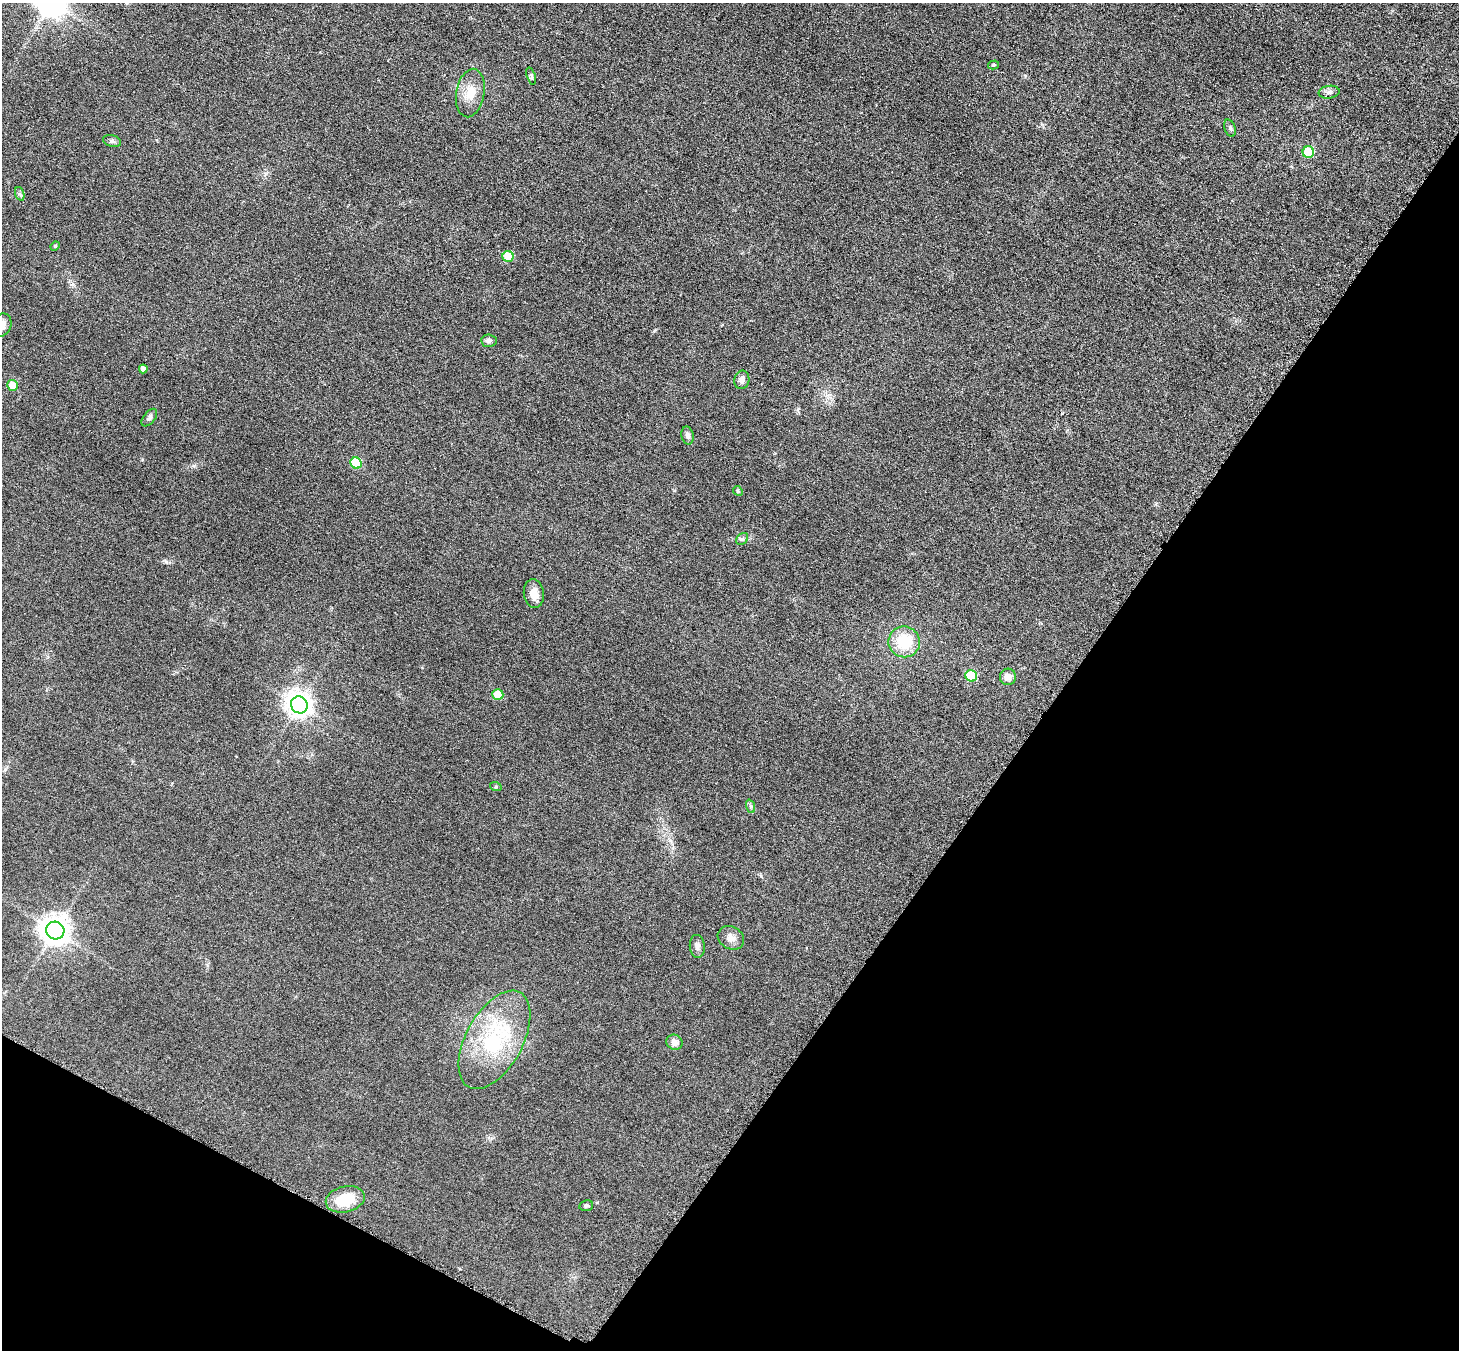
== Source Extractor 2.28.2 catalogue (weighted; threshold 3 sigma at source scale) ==
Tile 15 of 4 x 4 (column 3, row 4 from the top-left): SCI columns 2934-4390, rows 312-1659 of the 5861 x 5868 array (HDU 1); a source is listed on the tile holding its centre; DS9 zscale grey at full resolution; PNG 1461 x 1352 px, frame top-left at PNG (2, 3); each listed source drawn as its Kron ellipse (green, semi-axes under 4 px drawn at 4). Shown black and unused: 32% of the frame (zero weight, under 3 of 6 exposures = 2% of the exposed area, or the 3 px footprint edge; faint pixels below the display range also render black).
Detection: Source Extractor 2.28.2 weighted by HDU 2 'WHT'; one run over the whole footprint, this tile lists its part. Background 0.0929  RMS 0.01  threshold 0.0408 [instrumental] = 3 sigma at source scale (4.09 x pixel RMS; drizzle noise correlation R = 1.36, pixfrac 0.8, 0.05/0.05 arcsec/px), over >= 5 px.
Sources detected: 35; all 35 listed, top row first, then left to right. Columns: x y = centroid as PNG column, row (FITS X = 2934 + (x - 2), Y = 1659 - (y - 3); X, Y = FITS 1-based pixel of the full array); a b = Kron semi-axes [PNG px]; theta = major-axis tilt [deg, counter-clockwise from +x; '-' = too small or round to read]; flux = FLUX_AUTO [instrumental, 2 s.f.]
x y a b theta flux
993 65 5 4 - 1.4
531 76 9 4 -72 1.7
1329 92 10 6 7 3.4
470 93 24 14 80 16
1230 128 9 5 -70 2.2
112 141 9 5 -15 2.5
1308 152 6 5 - 40
20 194 7 4 -70 1.7
55 246 5 4 - 1
508 256 5 5 - 30
2 325 12 9 70 7.3
489 341 8 6 -6 3.3
143 369 4 4 - 4.3
742 380 9 7 78 4.1
13 385 5 5 - 14
149 418 10 5 51 2.8
688 435 9 6 -77 2.9
356 463 6 5 - 38
738 491 5 4 - 0.99
742 539 7 5 42 1.9
534 594 14 10 -83 9.1
904 642 16 15 - 32
971 676 6 5 - 44
1008 677 8 8 - 6.3
498 694 5 5 - 20
299 705 9 8 - 780
496 787 6 4 -18 1
750 806 7 4 -71 1.6
55 930 9 9 - 1200
731 938 14 11 -30 6
697 946 11 7 -84 3.8
494 1040 54 28 61 93
675 1042 8 7 - 6.6
345 1199 20 13 13 26
586 1206 7 5 9 1.7
Isophote crosses this tile's border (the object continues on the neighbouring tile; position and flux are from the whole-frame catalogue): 1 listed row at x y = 2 325
Unlisted compact peaks at least as high as the median listed source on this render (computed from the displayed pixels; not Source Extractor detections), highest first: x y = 166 562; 194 466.